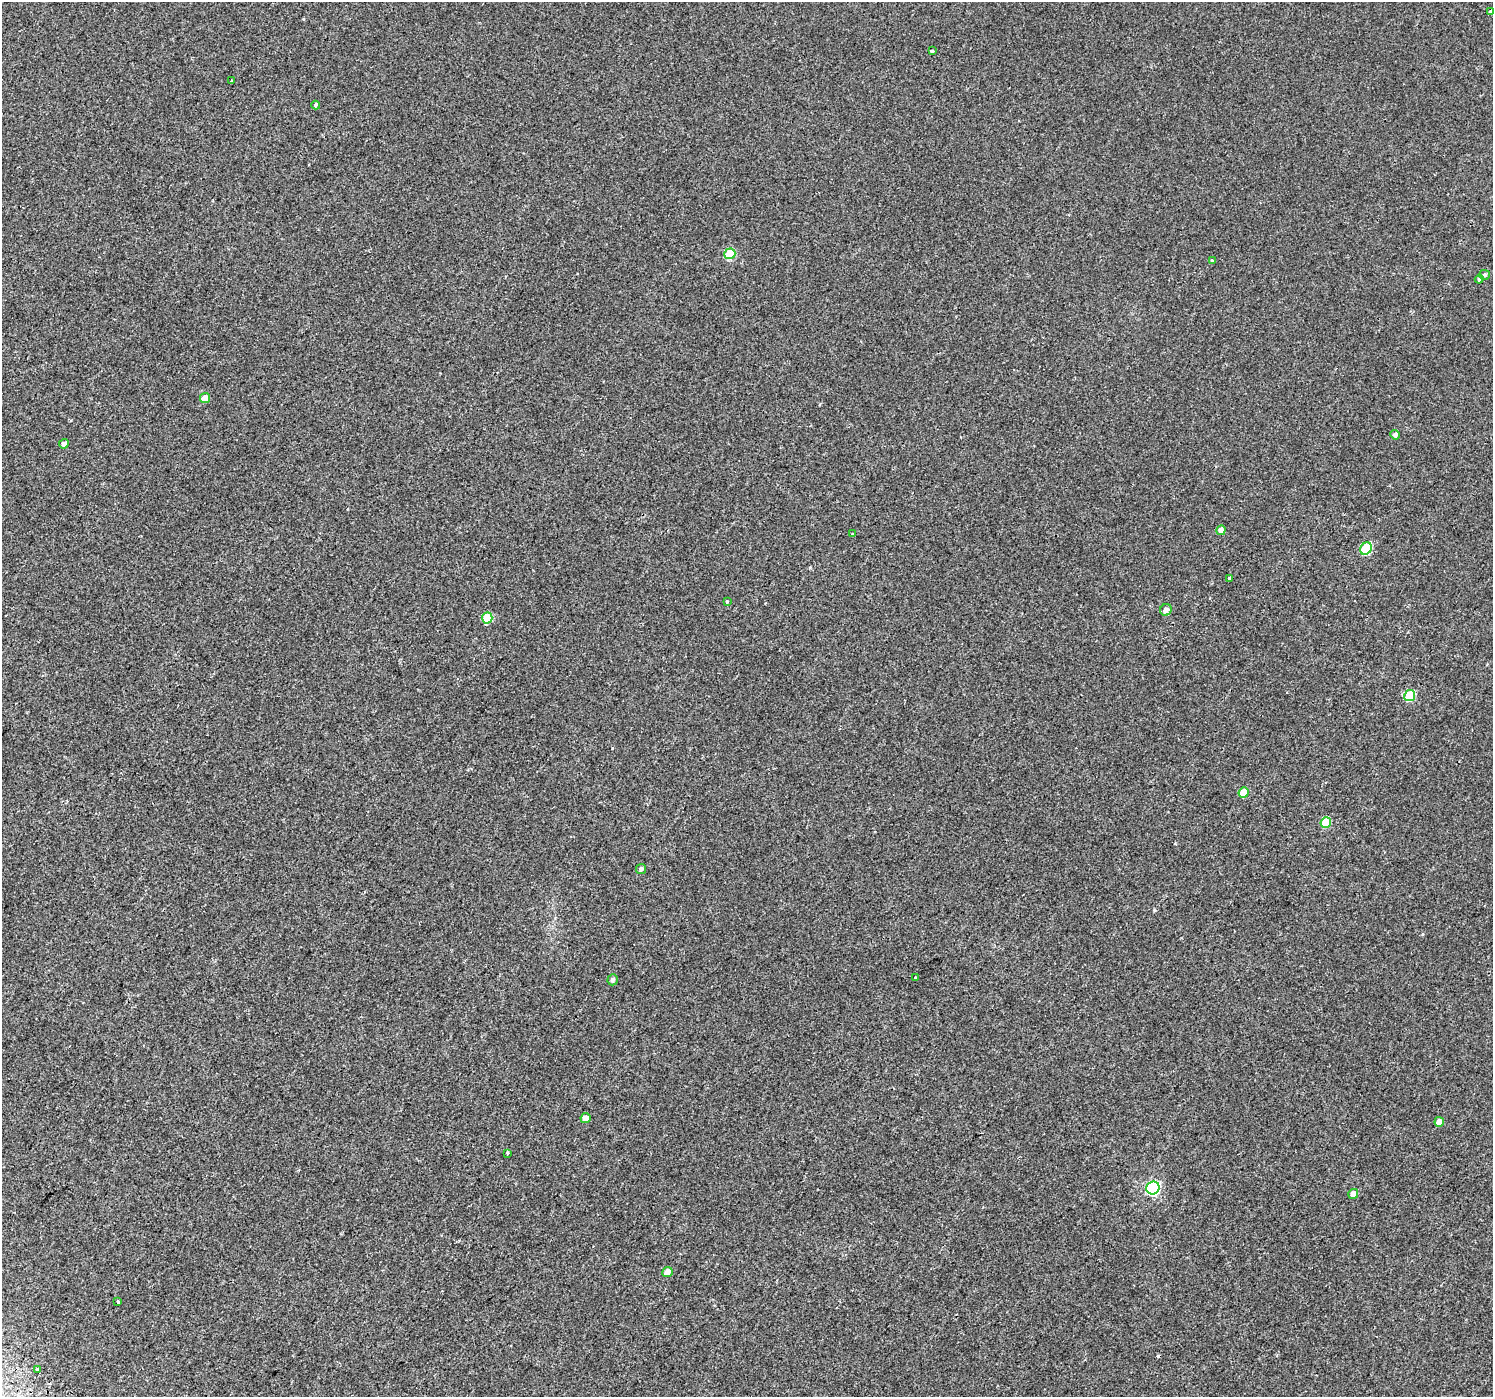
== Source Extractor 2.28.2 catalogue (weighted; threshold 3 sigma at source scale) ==
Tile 7 of 4 x 4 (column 3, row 2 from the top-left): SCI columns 3024-4514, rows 3084-4478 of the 6041 x 6101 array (HDU 1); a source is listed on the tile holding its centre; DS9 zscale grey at full resolution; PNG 1495 x 1399 px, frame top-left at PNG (2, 2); each listed source drawn as its Kron ellipse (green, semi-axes under 4 px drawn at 4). Shown black and unused: <1% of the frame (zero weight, under 2 of 3 exposures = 3% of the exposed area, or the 3 px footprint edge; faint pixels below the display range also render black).
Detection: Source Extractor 2.28.2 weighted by HDU 2 'WHT'; one run over the whole footprint, this tile lists its part. Background 0.00314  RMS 0.0036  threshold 0.016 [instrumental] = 3 sigma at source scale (4.5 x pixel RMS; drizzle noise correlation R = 1.50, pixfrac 1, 0.0396/0.0396 arcsec/px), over >= 5 px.
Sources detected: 34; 2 cosmic-ray / hot-pixel residue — neither listed nor drawn; the other 32 listed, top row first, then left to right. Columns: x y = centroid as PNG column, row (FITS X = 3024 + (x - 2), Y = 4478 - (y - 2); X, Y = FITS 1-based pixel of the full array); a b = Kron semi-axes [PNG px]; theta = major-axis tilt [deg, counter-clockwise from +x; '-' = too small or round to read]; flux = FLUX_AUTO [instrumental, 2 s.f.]
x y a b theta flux
1491 11 3 3 - 2.3
932 51 3 3 - 1.5
232 80 3 3 - 0.74
316 105 4 3 - 1.3
730 254 5 5 - 14
1212 261 4 3 - 1
1485 275 5 5 - 0.68
1479 279 4 3 - 0.65
205 398 5 5 - 3.3
1395 435 5 4 - 0.89
64 444 5 4 - 1.1
1221 530 5 4 - 1.7
852 534 3 2 - 0.43
1366 549 6 5 - 20
1229 578 3 3 - 0.72
727 601 3 3 - 0.49
1166 610 6 5 - 1.5
487 618 5 5 - 14
1410 696 5 5 - 15
1244 792 5 5 - 6.1
1326 823 5 5 - 11
641 869 5 5 - 0.88
916 978 3 3 - 1.5
613 980 5 5 - 0.81
585 1118 5 5 - 1.9
1439 1122 5 4 - 2.5
507 1153 3 3 - 0.41
1153 1188 7 6 - 53
1353 1194 5 4 - 2.5
667 1272 5 5 - 2.3
118 1301 3 3 - 0.86
38 1370 3 3 - 1.7
Isophote crosses this tile's border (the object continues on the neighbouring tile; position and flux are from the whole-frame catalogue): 1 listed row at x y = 1491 11